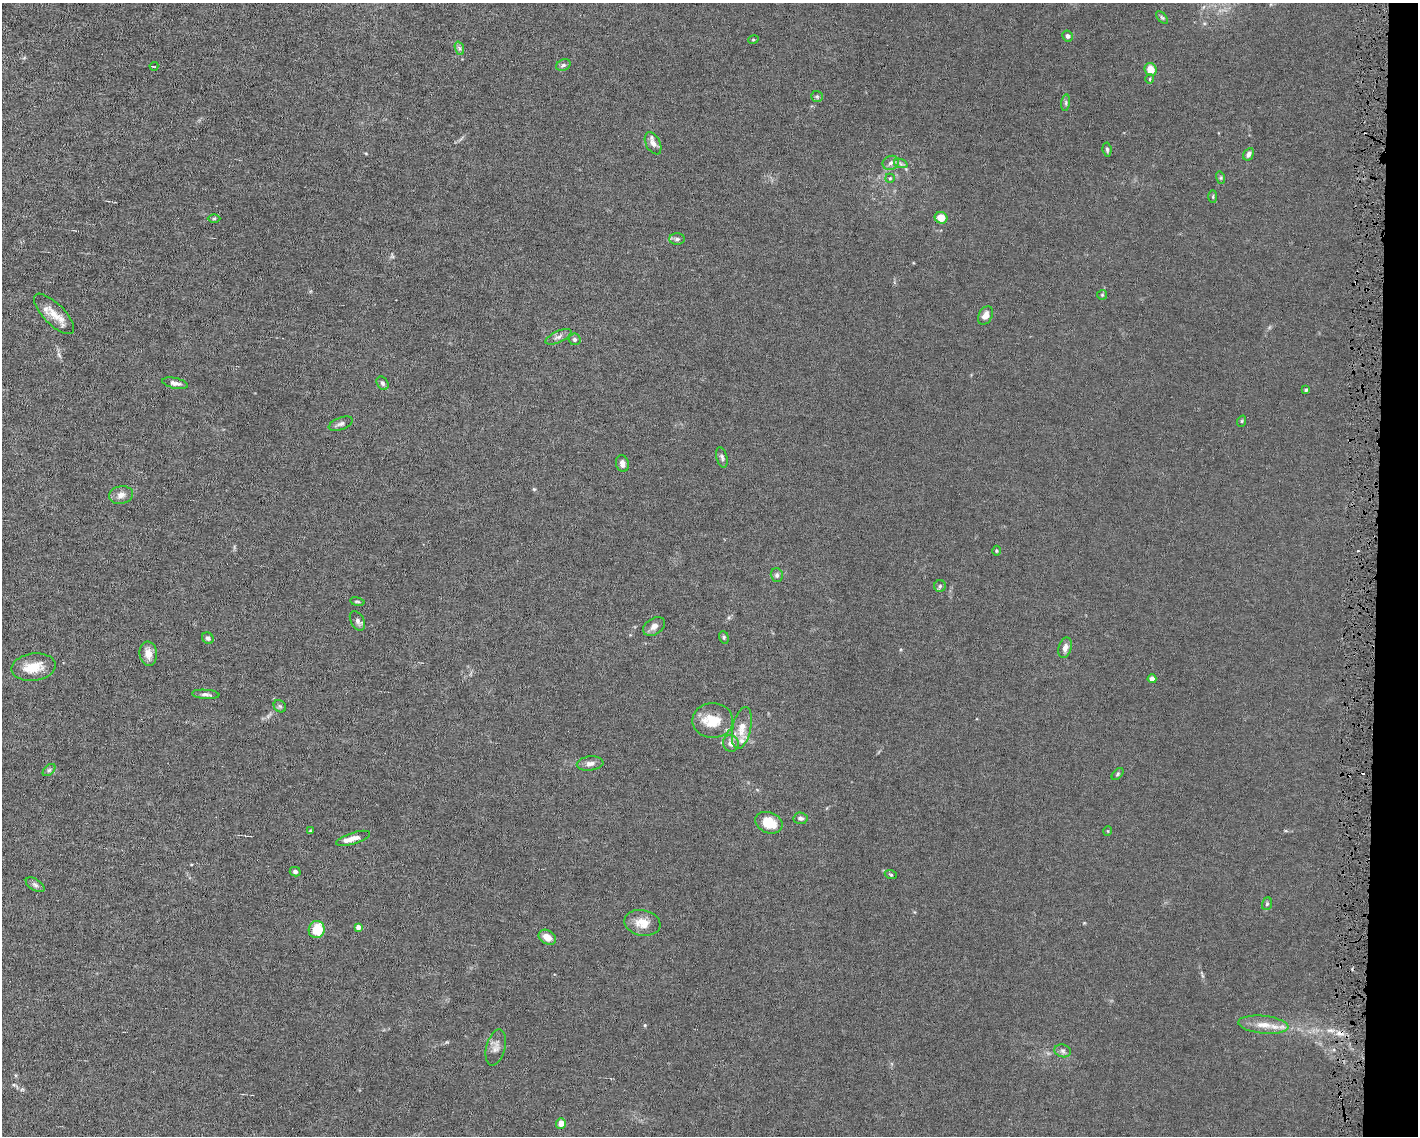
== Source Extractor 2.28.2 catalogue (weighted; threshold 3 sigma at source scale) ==
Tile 9 of 3 x 4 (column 3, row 3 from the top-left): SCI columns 2939-4354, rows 1135-2268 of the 4568 x 4535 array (HDU 1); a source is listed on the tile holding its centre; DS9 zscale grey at full resolution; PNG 1420 x 1138 px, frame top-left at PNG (2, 3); each listed source drawn as its Kron ellipse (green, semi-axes under 4 px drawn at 4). Shown black and unused: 3% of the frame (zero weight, under 4 of 8 exposures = <1% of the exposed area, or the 3 px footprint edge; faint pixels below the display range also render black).
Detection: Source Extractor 2.28.2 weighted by HDU 2 'WHT'; one run over the whole footprint, this tile lists its part. Background 0.0157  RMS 0.0024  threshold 0.00967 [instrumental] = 3 sigma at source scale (4.09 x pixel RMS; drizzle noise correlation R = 1.36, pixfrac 0.8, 0.05/0.05 arcsec/px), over >= 5 px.
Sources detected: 78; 2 cosmic-ray / hot-pixel residue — neither listed nor drawn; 5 inside a brighter listed object's ellipse — not listed separately; the other 71 listed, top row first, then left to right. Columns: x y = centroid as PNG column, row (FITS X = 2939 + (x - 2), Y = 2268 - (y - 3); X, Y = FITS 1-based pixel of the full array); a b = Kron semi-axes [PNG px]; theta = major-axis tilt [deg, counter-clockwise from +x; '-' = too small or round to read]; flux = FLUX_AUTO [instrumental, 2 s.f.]
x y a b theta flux
1162 17 7 4 -44 0.33
1068 36 5 5 - 0.58
753 40 5 3 - 0.21
459 48 7 4 -71 0.44
563 65 7 5 23 0.49
154 66 4 2 - 0.15
1151 69 7 6 - 2.7
1150 79 5 4 - 0.25
817 96 6 5 - 0.39
1066 103 8 4 82 0.41
653 143 12 7 -63 1.1
1107 149 7 4 -81 0.37
1248 154 7 4 60 0.8
891 163 8 7 - 0.83
901 164 7 4 -19 0.4
890 178 5 4 - 0.27
1221 178 6 4 -73 0.29
1213 197 6 3 90 0.23
214 218 6 4 1 0.23
941 218 6 5 - 2.7
677 239 8 5 0 0.5
1102 295 5 5 - 0.23
54 314 26 10 -45 3.1
985 316 10 6 60 1.4
558 337 14 5 25 0.9
575 339 6 6 - 0.45
175 383 13 5 -12 0.9
382 383 7 5 -59 0.48
1306 390 4 4 - 0.29
1242 421 5 3 - 0.21
341 424 12 6 21 0.72
722 457 10 5 -75 0.56
622 464 8 6 -77 1
121 495 12 9 12 1.3
996 551 5 3 - 0.21
777 575 7 6 - 0.57
940 586 6 5 - 0.37
357 602 7 3 -9 0.29
357 621 10 6 -61 0.79
654 626 12 8 34 1.1
724 637 6 4 -71 0.34
208 638 6 5 - 0.49
1065 648 10 6 74 0.95
148 654 12 8 -83 1.7
34 667 22 13 8 3.9
1152 679 4 4 - 1.5
206 694 14 4 -4 0.67
280 706 7 5 -43 0.41
713 721 20 17 -1 4.8
742 728 21 9 78 2.9
731 743 8 7 - 1.2
590 763 13 7 6 1.1
49 770 7 4 44 0.42
1118 774 7 4 47 0.31
800 818 7 6 - 0.66
769 823 14 10 -22 4.4
310 831 4 3 - 0.21
1108 831 5 3 - 0.17
353 838 17 5 17 1.6
295 872 5 4 - 0.58
891 875 6 4 -19 0.26
35 885 10 5 -32 0.64
1267 904 6 5 - 0.35
642 923 18 13 -11 3
358 927 4 4 - 1.1
317 930 8 8 - 5.3
547 937 9 6 -33 2
1263 1025 25 9 -6 2.8
496 1047 18 9 75 1.4
1063 1051 8 6 -17 0.64
561 1123 5 5 - 1.7